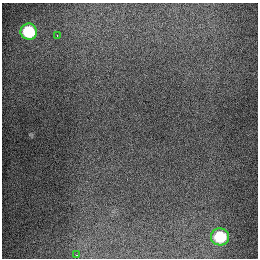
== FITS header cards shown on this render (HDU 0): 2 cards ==
NAXIS1  =                  256
NAXIS2  =                  256

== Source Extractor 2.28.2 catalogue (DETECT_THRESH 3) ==
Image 256 x 256 px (HDU 0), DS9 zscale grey, 1 PNG px = 1 image px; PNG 260 x 260 px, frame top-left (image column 1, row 256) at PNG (2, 3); each listed source drawn as its Kron ellipse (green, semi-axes under 4 px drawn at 4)
Background 1280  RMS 26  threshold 78.6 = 3 sigma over >= 5 px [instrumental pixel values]
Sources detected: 4; all 4 listed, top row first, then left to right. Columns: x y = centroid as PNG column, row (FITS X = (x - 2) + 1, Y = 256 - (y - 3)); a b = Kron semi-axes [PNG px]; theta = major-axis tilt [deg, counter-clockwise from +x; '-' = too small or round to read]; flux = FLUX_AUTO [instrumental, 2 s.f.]
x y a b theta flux
29 32 8 8 - 91000
57 36 3 2 - 2700
220 237 9 8 - 80000
76 255 3 2 - 4600